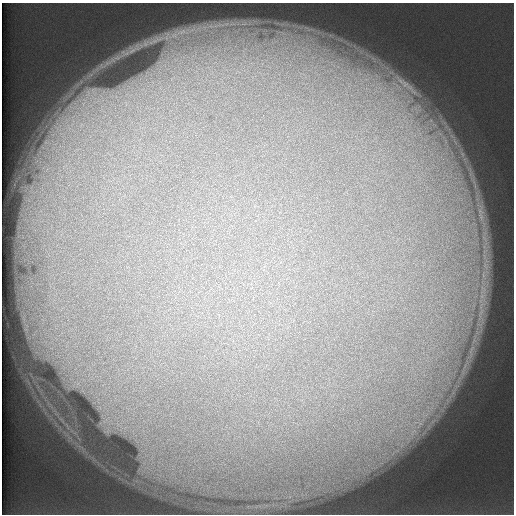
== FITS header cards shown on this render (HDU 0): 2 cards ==
NAXIS1  =                  512 /
NAXIS2  =                  512 /

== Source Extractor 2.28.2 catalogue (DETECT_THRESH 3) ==
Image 512 x 512 px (HDU 0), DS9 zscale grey, 1 PNG px = 1 image px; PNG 516 x 516 px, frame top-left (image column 1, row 512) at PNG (2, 3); no overlay
Background 129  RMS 6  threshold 18.1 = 3 sigma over >= 5 px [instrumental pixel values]
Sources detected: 4; all 4 listed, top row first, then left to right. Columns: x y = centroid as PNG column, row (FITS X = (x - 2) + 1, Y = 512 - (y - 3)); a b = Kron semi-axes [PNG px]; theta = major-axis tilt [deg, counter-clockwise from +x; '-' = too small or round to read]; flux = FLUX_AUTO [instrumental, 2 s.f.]
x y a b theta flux
181 32 19 7 16 4900
159 39 17 7 0 4000
408 87 63 10 -39 17000
416 109 19 14 -55 11000